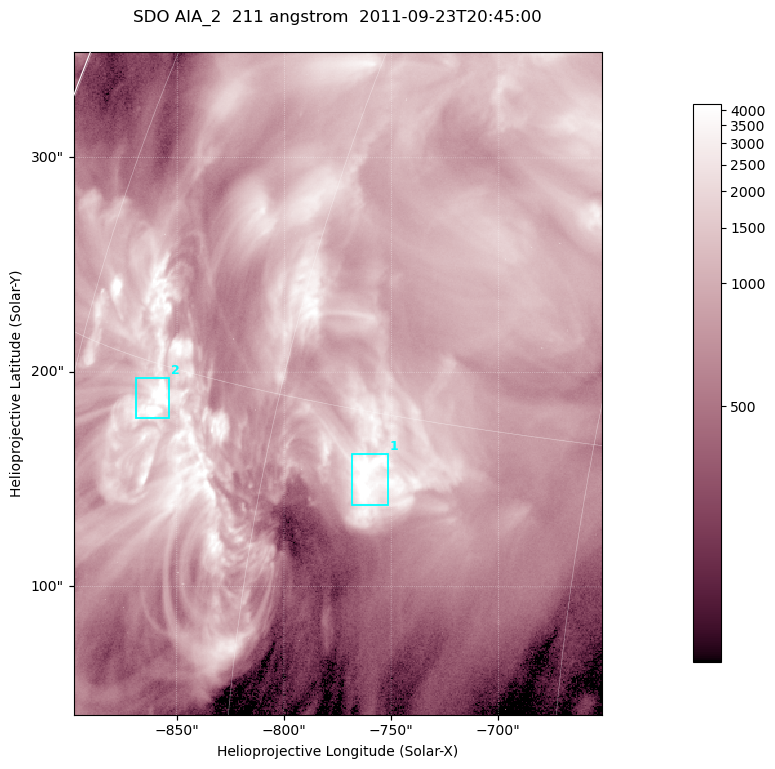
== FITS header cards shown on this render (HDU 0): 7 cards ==
TELESCOP= 'SDO     '           /
INSTRUME= 'AIA_2   '           /
WAVELNTH=                  211 /
WAVEUNIT= 'angstrom'           /
DATE-OBS= '2011-09-23T20:45:00.62' /
CTYPE1  = 'HPLN-TAN'           /
CTYPE2  = 'HPLT-TAN'           /

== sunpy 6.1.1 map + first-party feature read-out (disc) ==
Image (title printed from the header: SDO AIA_2  211 angstrom  2011-09-23T20:45:00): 410 x 514 px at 0.601 arcsec/px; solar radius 957 arcsec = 1592 px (partial field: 2.6% of the solar disc is inside the frame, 100% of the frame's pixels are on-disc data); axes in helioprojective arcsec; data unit not stated in the header (colour bar unlabelled)
Pointing: header CRPIX1/2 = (2038.91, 2046.17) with CRVAL1/2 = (0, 0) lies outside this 410 x 514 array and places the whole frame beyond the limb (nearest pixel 1.4 R_sun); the SolarSoft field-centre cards XCEN/YCEN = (-775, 194.8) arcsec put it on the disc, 1311 arcsec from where CRPIX/CRVAL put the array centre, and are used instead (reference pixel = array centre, CRVAL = XCEN/YCEN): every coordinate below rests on XCEN/YCEN
Orientation: roll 0.0564 deg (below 1 deg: not rotated)
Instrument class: DISC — disc imager (sunpy class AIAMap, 211 A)
Bright regions (active regions / flare kernels): reference = the on-disc median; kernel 3 px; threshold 5 sigma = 2545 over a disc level ~873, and >= 1.15x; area >= 210 px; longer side >= 5 px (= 3 arcsec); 2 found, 2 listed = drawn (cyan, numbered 1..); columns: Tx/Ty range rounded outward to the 2 arcsec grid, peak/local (2 s.f.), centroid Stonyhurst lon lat
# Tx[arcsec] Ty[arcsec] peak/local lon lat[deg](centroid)
1 -770..-750 138..162 6.8 -55 +13
2 -870..-852 178..198 8.7 -68 +14